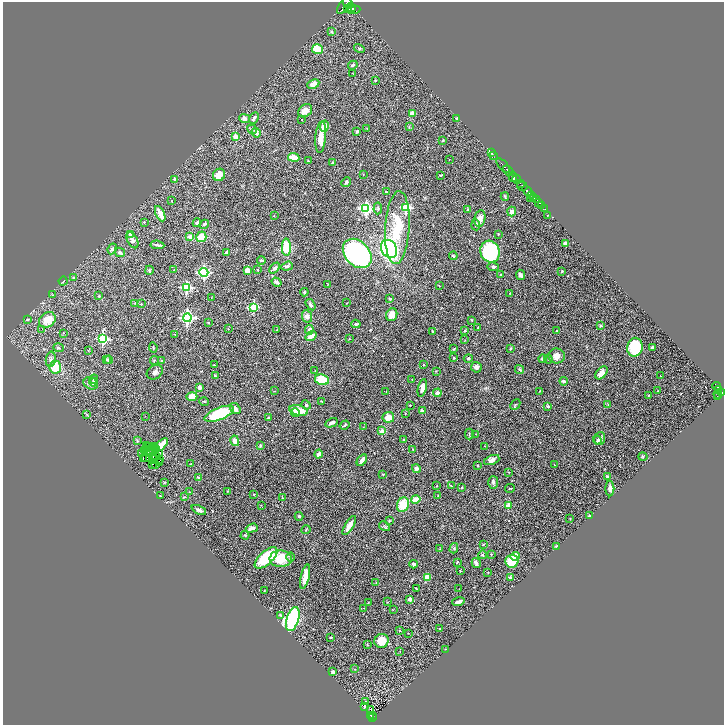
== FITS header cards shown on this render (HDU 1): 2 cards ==
NAXIS1  =                 1443
NAXIS2  =                 1446

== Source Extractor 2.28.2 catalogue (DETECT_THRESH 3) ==
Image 1443 x 1446 px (HDU 1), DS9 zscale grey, zoomed out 1/2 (1 PNG px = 2 x 2 image px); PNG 726 x 727 px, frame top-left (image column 2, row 1446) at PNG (3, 2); each listed source drawn as its Kron ellipse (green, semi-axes under 4 px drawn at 4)
Background 0.517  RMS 0.037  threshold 0.111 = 3 sigma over >= 5 px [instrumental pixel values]
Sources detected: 373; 49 cannot appear on this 1/2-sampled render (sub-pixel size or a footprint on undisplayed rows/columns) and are neither listed nor drawn; the other 324 listed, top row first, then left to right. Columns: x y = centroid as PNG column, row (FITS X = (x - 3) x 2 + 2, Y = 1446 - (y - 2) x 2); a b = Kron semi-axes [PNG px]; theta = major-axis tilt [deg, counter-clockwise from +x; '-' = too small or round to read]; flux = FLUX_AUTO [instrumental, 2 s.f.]
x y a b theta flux
348 3 6 1 -46 240
344 5 10 5 53 1700
351 7 5 3 - 1100
348 8 4 3 - 750
354 10 6 3 7 1100
332 32 4 3 - 9.9
359 48 5 4 - 10
317 49 5 4 - 150
353 65 5 3 - 12
353 73 2 2 - 2.7
375 80 3 2 - 6.2
313 84 6 4 26 34
305 111 7 6 - 58
412 113 2 2 - 120
244 118 6 4 -13 28
254 118 6 3 62 18
457 118 3 2 - 9
302 119 2 2 - 3.1
324 126 5 4 - 79
409 126 3 3 - 4.9
252 129 5 3 - 9.4
367 129 3 2 - 3.1
357 132 3 2 - 15
256 133 5 3 - 41
236 137 3 2 - 130
321 137 16 5 84 100
443 140 4 3 - 4.9
491 153 3 2 - 48
493 155 3 1 - 13
294 157 6 3 -9 120
449 160 2 1 - 1.7
308 161 4 3 - 7
333 163 4 2 - 7.1
503 166 9 2 -48 850
508 171 6 2 -46 490
219 175 6 6 - 84
363 175 3 2 - 3
440 175 3 2 - 7
513 177 5 4 - 260
175 179 2 2 - 44
517 179 4 2 - 320
346 182 5 2 - 20
520 183 2 2 - 160
522 186 5 3 - 590
527 191 6 3 -52 1100
386 192 2 2 - 10
532 195 2 1 - 310
505 196 4 2 - 7.1
530 198 2 1 - 14
534 198 3 2 - 250
536 199 2 2 - 130
172 201 2 2 - 2.7
539 202 3 2 - 200
542 206 2 2 - 44
406 207 4 3 - 680
366 208 4 4 - 1400
378 208 6 3 85 11
545 209 2 1 - 21
467 210 3 2 - 7
512 211 5 4 - 30
160 214 8 3 -64 90
548 215 2 1 - 3.7
274 216 2 2 - 4.9
480 218 8 5 78 50
144 222 2 2 - 7.2
197 223 4 2 - 11
204 224 5 3 - 11
476 225 5 3 - 12
397 228 36 12 87 280
498 234 3 2 - 4.3
131 235 3 3 - 53
190 237 4 3 - 45
201 237 5 5 - 130
132 240 9 5 -61 28
565 243 3 3 - 27
157 245 7 2 -8 14
286 247 8 4 -89 200
112 249 5 4 - 15
389 249 9 7 -57 1100
120 252 5 4 - 15
227 252 4 3 - 30
490 252 11 9 -72 610
357 253 16 12 -47 1800
453 256 4 3 - 10
261 260 4 2 - 15
287 266 6 3 20 16
493 267 6 4 -9 16
275 268 6 4 49 21
149 270 5 3 - 8.3
174 270 2 1 - 2.1
247 270 3 3 - 62
258 270 3 2 - 5.2
562 271 3 3 - 6.8
204 272 4 4 - 860
500 275 3 2 - 4
520 275 5 3 - 25
74 278 3 3 - 7.8
63 281 4 2 - 6.8
277 282 5 2 - 29
328 284 3 2 - 3.4
439 286 3 2 - 4
186 287 4 3 - 700
304 292 4 3 - 11
510 293 3 2 - 3.6
53 295 3 2 - 4.2
99 296 3 2 - 9.6
211 298 3 1 - 2.5
390 299 2 2 - 55
135 303 3 2 - 3.6
347 303 2 1 - 2.5
141 304 2 2 - 4.9
310 305 6 4 -57 20
254 307 3 3 - 380
392 315 6 5 - 64
307 316 6 5 - 31
187 318 4 4 - 1500
27 319 4 3 - 10
47 320 9 7 33 93
472 320 3 2 - 3.9
208 322 2 2 - 3.7
356 324 4 3 - 13
601 325 4 3 - 6.9
478 327 3 2 - 5
42 329 2 1 - 13
228 329 2 2 - 3.1
276 330 3 2 - 3.3
309 330 5 4 - 30
557 330 2 1 - 4.2
433 331 3 2 - 8.2
465 331 3 3 - 5.8
63 333 2 2 - 2.9
175 334 3 1 - 2.8
311 336 6 3 36 70
349 338 2 2 - 3.6
103 339 4 4 - 850
465 340 3 2 - 3.8
153 347 5 2 - 6.8
635 347 9 7 78 380
652 347 3 3 - 12
58 348 5 3 - 8.1
454 349 3 2 - 5.5
510 349 3 2 - 6.5
88 351 3 2 - 2.3
557 356 8 7 - 55
454 358 4 3 - 7.3
51 359 7 5 80 23
468 359 4 4 - 11
543 359 4 3 - 18
548 359 4 2 - 5.4
107 360 4 3 - 9.9
109 360 4 3 - 9.8
154 360 4 2 - 4.7
162 361 3 2 - 4.5
214 365 3 2 - 5.7
424 365 3 2 - 3.3
55 367 6 6 - 180
476 367 5 5 - 27
519 369 5 3 - 9.2
315 371 2 2 - 2.5
436 371 3 3 - 3.7
155 372 8 6 33 27
601 373 7 4 50 37
215 376 2 2 - 13
660 376 2 1 - 3.4
94 379 4 3 - 13
322 380 7 5 -11 190
412 380 3 2 - 3.6
564 381 4 3 - 13
94 382 4 3 - 8.9
91 383 7 6 - 30
717 386 4 2 - 110
200 387 4 3 - 20
422 388 9 4 77 36
719 389 2 2 - 140
274 391 3 2 - 3.9
386 391 3 2 - 3.2
539 391 3 2 - 3.4
658 391 3 2 - 2.7
437 393 4 4 - 32
722 393 4 2 - 280
718 394 4 3 - 180
649 395 3 2 - 5.6
192 396 5 4 - 51
717 397 3 2 - 25
204 401 5 2 - 5.1
321 401 2 1 - 3.4
306 405 5 4 - 11
410 405 2 2 - 4.7
515 405 6 3 46 8.2
608 405 3 2 - 2.7
548 406 2 2 - 41
235 409 6 4 -55 39
299 411 9 5 -12 140
422 411 4 3 - 29
295 413 4 3 - 38
405 413 3 2 - 3.8
86 414 3 3 - 5.9
219 414 16 6 22 390
145 416 2 1 - 1.8
388 417 6 5 - 67
268 418 3 3 - 9.7
331 423 6 3 29 18
344 425 5 2 - 13
363 427 2 1 - 1.7
382 431 3 2 - 150
469 434 5 2 - 6.2
476 434 2 1 - 2.4
600 439 7 5 70 23
404 440 3 2 - 6.3
597 440 4 3 - 7.3
137 441 4 3 - 7
235 441 5 3 - 50
146 445 2 1 - 6.2
161 445 8 4 44 110
149 446 3 1 - 7.2
153 446 3 1 - 2.7
260 446 4 3 - 8.1
485 446 2 2 - 2.7
147 447 3 1 - 1.8
155 448 3 1 - 4
146 449 2 1 - 2.2
144 450 2 1 - 1.4
157 450 2 1 - 2.2
413 450 4 2 - 5.1
154 451 2 1 - 2.2
142 453 2 2 - 34
148 453 4 1 - 3.3
159 454 2 1 - 4.2
318 454 4 3 - 30
155 455 2 1 - 7.2
145 457 2 1 - 3.2
153 457 3 2 - 1
643 457 4 3 - 5.6
143 458 2 1 - 6.6
154 459 2 1 - 3.6
160 459 3 1 - 3.2
362 460 7 3 57 35
492 460 8 4 22 35
159 463 2 1 - 7.5
152 464 3 1 - 2.2
156 464 2 1 - 2
191 464 2 2 - 3.9
477 465 3 2 - 5.7
554 465 2 2 - 4
416 469 4 4 - 26
509 472 2 2 - 4.2
383 474 3 2 - 4.3
198 477 4 2 - 6.1
608 477 4 3 - 16
164 482 3 2 - 5.3
493 482 6 5 - 18
437 486 2 2 - 2.9
451 486 4 2 - 5.9
462 488 3 2 - 8.5
510 488 5 2 - 4.6
610 489 7 4 -90 26
228 491 3 3 - 4.5
189 492 3 3 - 3.9
254 494 3 2 - 3.1
438 495 4 2 - 4.8
160 496 3 2 - 3.3
184 497 4 3 - 4.6
282 498 3 3 - 5.1
416 499 5 3 - 170
261 505 2 2 - 2.6
403 505 7 6 - 160
508 505 2 2 - 130
199 510 8 3 -25 25
299 516 4 3 - 14
589 516 4 2 - 3.6
570 518 2 2 - 2.6
389 521 3 3 - 6.9
349 526 11 3 58 73
384 526 6 4 -32 9.4
252 528 6 3 19 37
306 530 4 2 - 5.7
245 535 4 3 - 6
483 544 4 2 - 5.1
556 546 3 3 - 6.8
454 548 5 4 - 12
440 549 3 3 - 4.9
491 554 3 2 - 3.4
483 555 4 3 - 10
515 556 4 4 - 73
291 557 5 3 - 7.5
266 558 14 6 42 310
281 559 11 8 0 210
512 561 6 6 - 220
457 562 3 2 - 6.6
476 563 5 3 - 20
414 564 4 3 - 24
460 571 2 2 - 5.8
488 573 3 2 - 3
305 576 13 4 77 110
427 577 4 4 - 70
510 577 2 2 - 62
376 582 3 2 - 3.9
416 588 2 2 - 5.9
459 589 2 1 - 2.7
264 591 2 1 - 3.2
410 599 2 2 - 98
368 602 3 2 - 2.8
387 602 3 2 - 4
458 602 6 3 16 25
364 608 2 1 - 2.1
393 610 3 2 - 2.6
281 615 4 3 - 11
293 619 12 6 73 1400
439 629 2 2 - 5.1
399 631 2 2 - 8.4
408 633 2 2 - 2.7
331 637 2 2 - 14
382 641 7 7 - 100
367 645 2 2 - 3.3
446 649 2 2 - 2.3
400 652 2 1 - 2.1
355 669 2 2 - 2
333 672 3 3 - 13
365 701 2 2 - 3.3
364 706 3 2 - 5
370 709 2 2 - 8.8
370 716 2 1 - 19
372 716 2 1 - 21
372 717 2 2 - 33
At the frame edge (FLAGS 8, measured only in part): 1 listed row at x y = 348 3
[49 sub-pixel or undisplayed-footprint detections neither listed nor drawn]